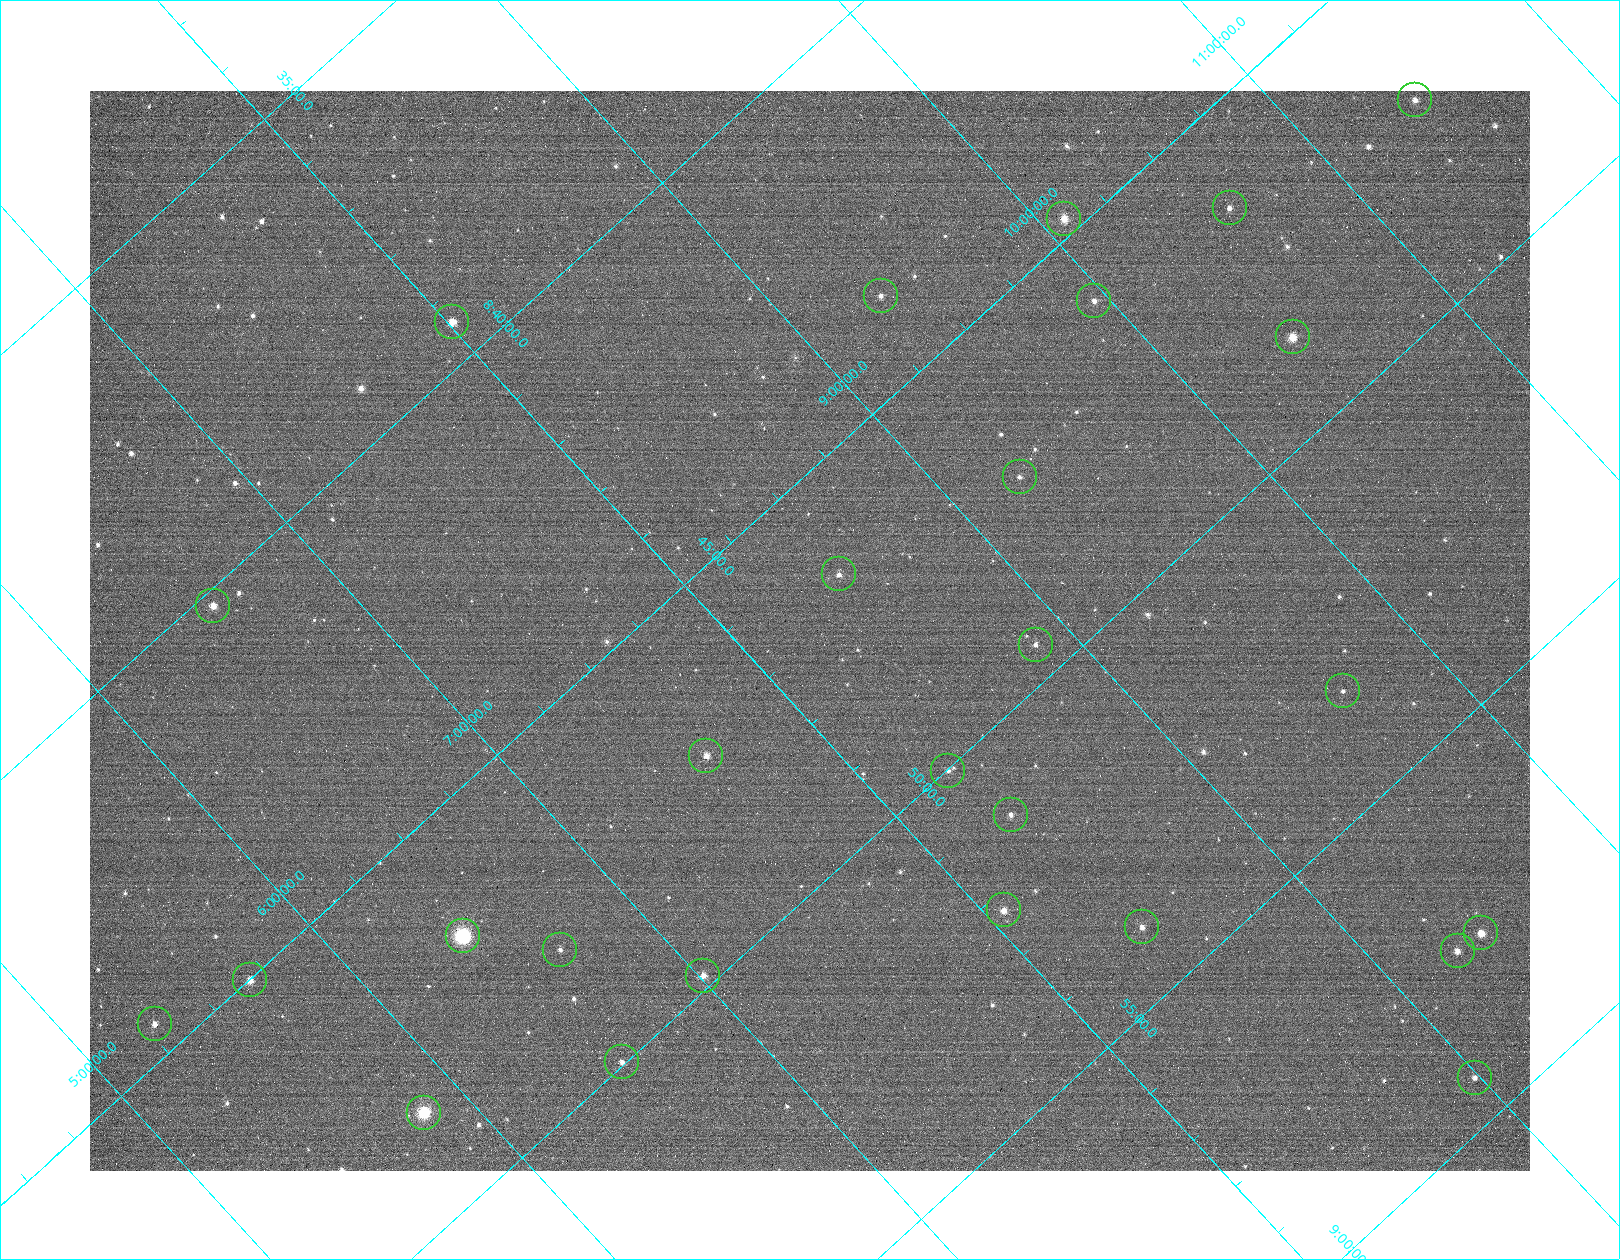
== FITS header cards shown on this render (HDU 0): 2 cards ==
NAXIS1  =                 1440
NAXIS2  =                 1080

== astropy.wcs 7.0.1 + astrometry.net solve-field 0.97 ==
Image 1440 x 1080 px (HDU 0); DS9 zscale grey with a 90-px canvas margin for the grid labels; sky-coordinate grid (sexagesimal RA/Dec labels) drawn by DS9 from the SOLVED WCS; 27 Tycho-2 reference stars matched to detected sources circled (green)
Header WCS: none
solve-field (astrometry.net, Tycho-2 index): SOLVED blind (the file carries no WCS)
Solved WCS: RA---TAN-SIP/DEC--TAN-SIP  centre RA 08:46:53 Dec +08:15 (131.72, +8.24 deg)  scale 14.2 arcsec/px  FOV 341.1' x 256.0'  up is -48 deg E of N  parity flipped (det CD > 0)
(file carries no celestial WCS; the grid is the blind solution)
Tycho-2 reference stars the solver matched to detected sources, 27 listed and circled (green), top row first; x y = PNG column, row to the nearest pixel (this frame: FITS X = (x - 90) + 1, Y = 1080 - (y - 91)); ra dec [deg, ICRS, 3 dp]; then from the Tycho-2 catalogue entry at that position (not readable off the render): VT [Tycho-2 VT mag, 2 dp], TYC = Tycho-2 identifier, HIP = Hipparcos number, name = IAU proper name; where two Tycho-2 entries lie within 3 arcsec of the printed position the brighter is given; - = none
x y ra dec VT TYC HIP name
1415 100 131.783 +11.420 7.83 813-2785-1 43130 -
1230 208 131.602 +10.592 7.40 813-2738-1 43074 -
1064 219 131.188 +10.082 5.61 813-2941-1 42917 -
881 296 130.923 +9.340 7.34 810-915-1 42837 -
1094 301 131.512 +9.952 7.85 810-1802-1 43027 -
452 322 129.852 +8.018 6.57 797-1783-1 42462 -
1293 337 132.154 +10.433 7.11 813-1657-1 43245 -
1020 477 131.833 +9.265 8.16 810-2144-1 - -
839 574 131.635 +8.478 7.06 810-65-1 43084 -
213 606 130.056 +6.566 6.69 223-1426-1 42528 -
1036 645 132.371 +8.865 7.75 810-1779-1 43317 -
1343 691 133.339 +9.635 8.46 811-2336-1 - -
706 756 131.814 +7.609 7.30 810-249-1 43143 -
948 771 132.508 +8.274 8.20 810-854-1 43369 -
1011 815 132.807 +8.338 8.30 811-287-1 - -
1004 910 133.068 +8.063 6.65 811-707-1 43557 -
1142 927 133.491 +8.422 7.72 811-207-1 43692 -
1481 933 134.425 +9.388 6.29 811-1211-1 44010 -
463 936 131.694 +6.419 3.49 224-1333-1 43109 Ashlesha
560 950 131.993 +6.665 8.24 224-443-1 - -
1458 951 134.413 +9.271 8.26 811-1616-1 - -
703 976 132.453 +7.015 6.80 224-632-1 43350 -
250 980 131.255 +5.681 6.15 224-141-1 42931 -
155 1024 131.130 +5.286 6.88 219-39-1 42899 -
622 1062 132.489 +6.547 6.94 224-587-1 43362 -
1475 1078 134.831 +8.982 7.51 811-1416-1 44133 -
424 1113 132.108 +5.838 4.33 224-1334-1 43234 -